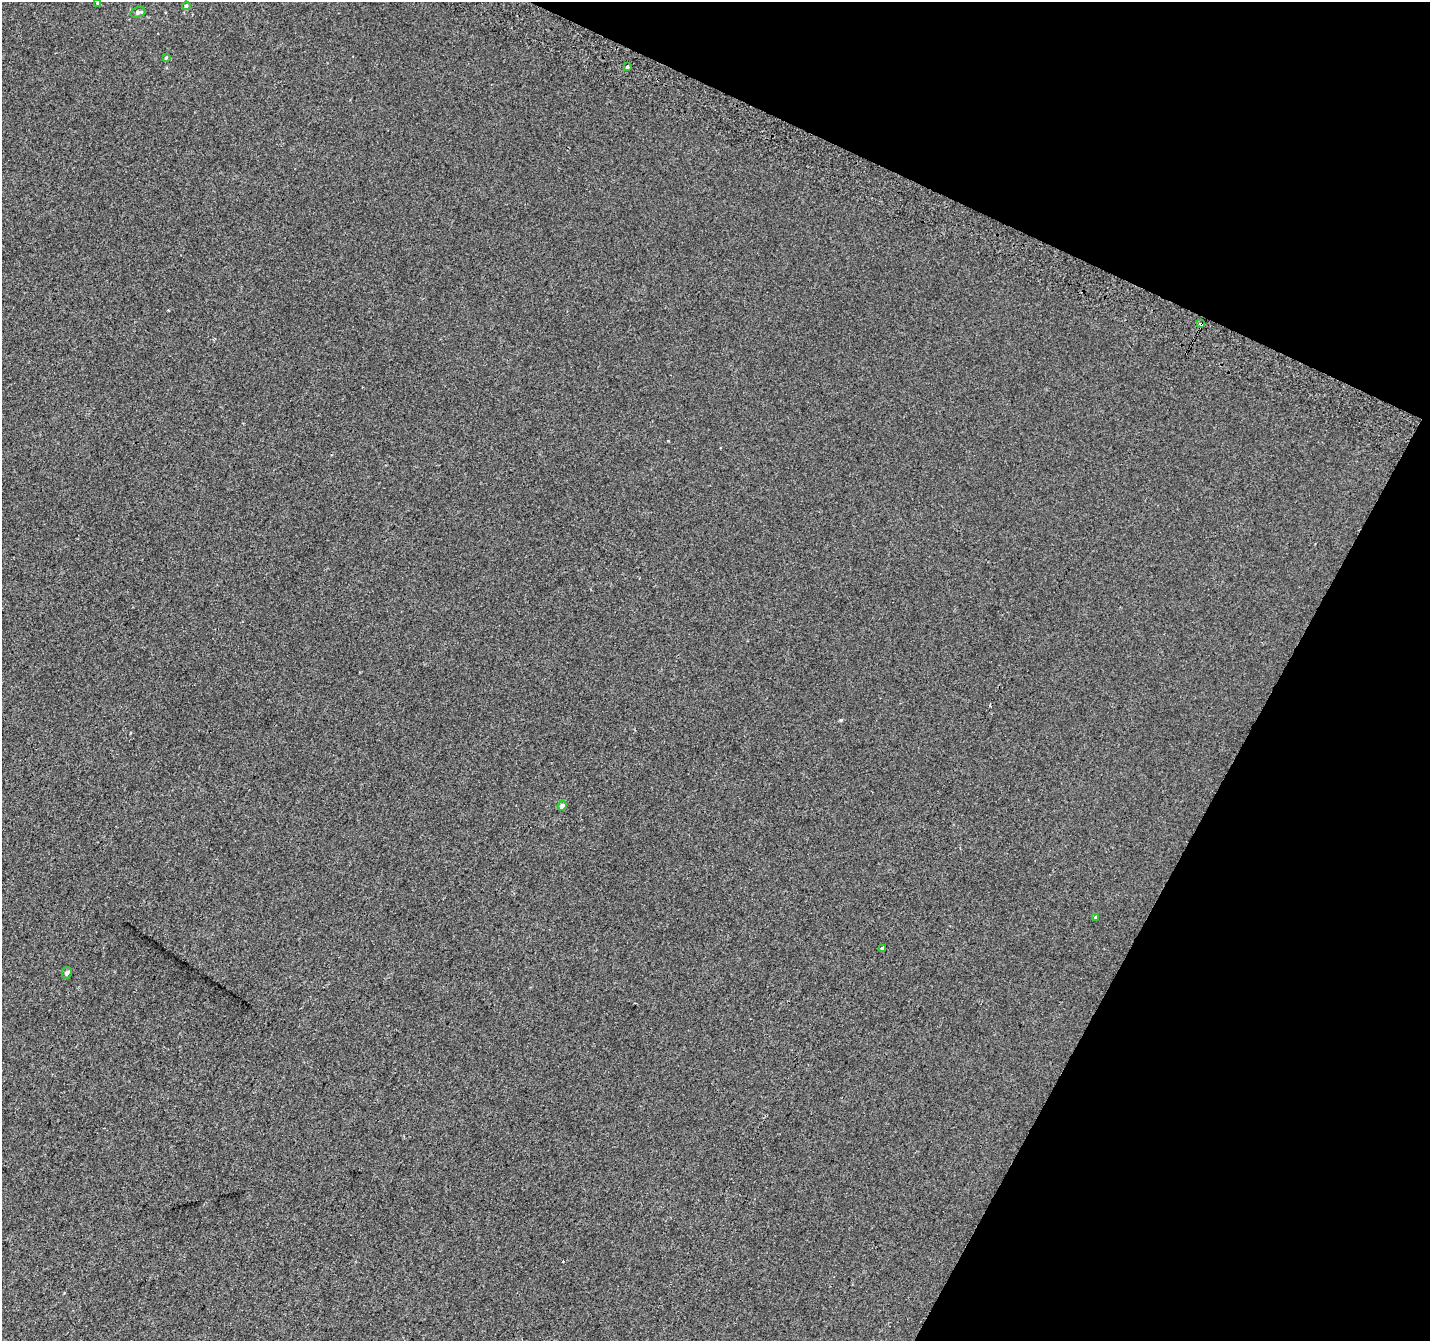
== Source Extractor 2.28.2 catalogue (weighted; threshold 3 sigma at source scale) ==
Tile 8 of 4 x 4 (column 4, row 2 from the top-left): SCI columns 4311-5738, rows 2983-4321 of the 5758 x 5899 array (HDU 1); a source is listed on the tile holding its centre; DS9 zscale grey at full resolution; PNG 1432 x 1343 px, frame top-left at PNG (2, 2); each listed source drawn as its Kron ellipse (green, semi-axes under 4 px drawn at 4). Shown black and unused: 23% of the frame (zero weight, under 2 of 3 exposures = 2% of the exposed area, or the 3 px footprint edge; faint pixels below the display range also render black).
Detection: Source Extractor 2.28.2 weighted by HDU 2 'WHT'; one run over the whole footprint, this tile lists its part. Background 0.00146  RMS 0.0073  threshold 0.0329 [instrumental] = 3 sigma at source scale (4.5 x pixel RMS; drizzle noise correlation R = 1.50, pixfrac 1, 0.0396/0.0396 arcsec/px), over >= 5 px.
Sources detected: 12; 2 cosmic-ray / hot-pixel residue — neither listed nor drawn; the other 10 listed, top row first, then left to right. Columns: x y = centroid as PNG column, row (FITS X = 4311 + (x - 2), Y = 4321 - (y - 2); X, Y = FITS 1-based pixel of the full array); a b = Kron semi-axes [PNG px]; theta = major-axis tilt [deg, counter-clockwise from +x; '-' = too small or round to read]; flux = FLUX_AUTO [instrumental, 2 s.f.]
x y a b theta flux
97 3 4 4 - 0.84
186 6 4 4 - 1.1
138 12 8 5 17 1.7
166 58 3 3 - 0.68
627 67 3 3 - 9.7
1201 324 4 3 - 9
562 806 5 4 - 3.8
1095 917 4 3 - 1.1
882 948 4 3 - 10
67 973 6 5 - 1.9
Overlapping masked pixels (flux is a lower limit): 1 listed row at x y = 1201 324
Unlisted compact peaks at least as high as the median listed source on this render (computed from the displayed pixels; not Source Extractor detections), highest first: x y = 841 720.